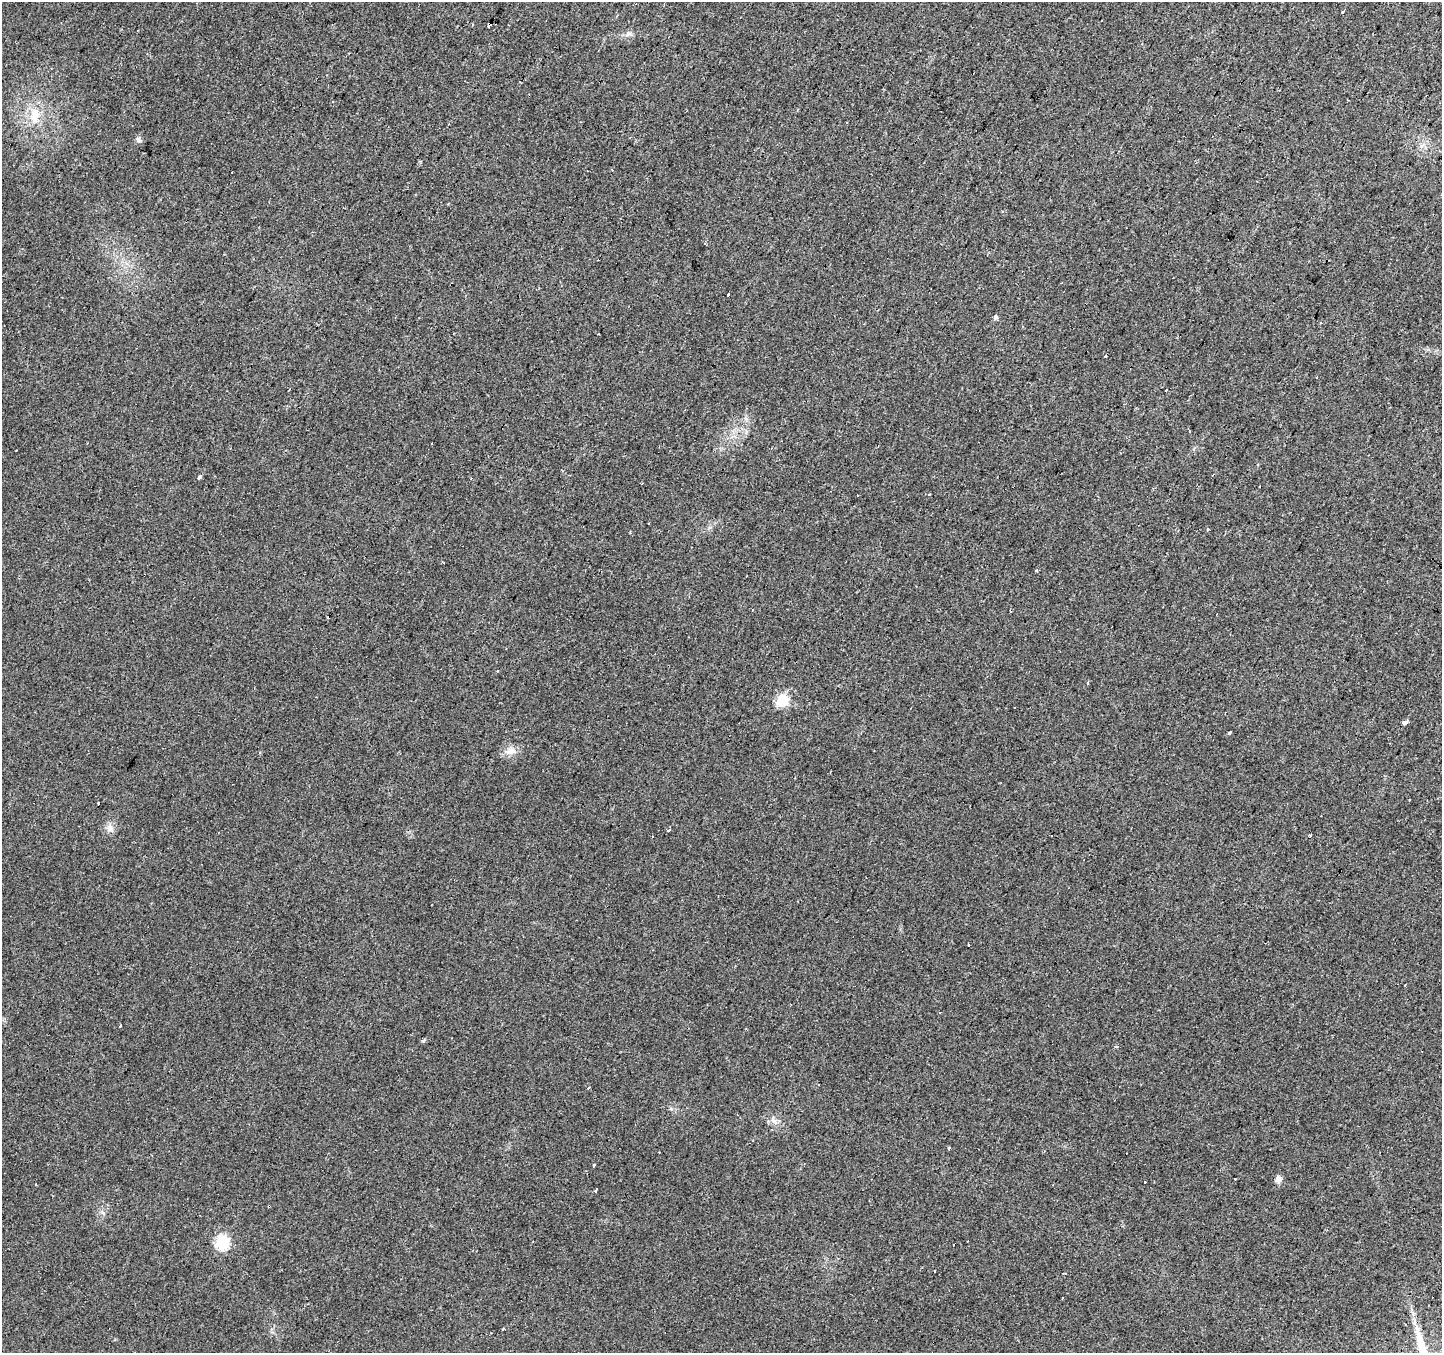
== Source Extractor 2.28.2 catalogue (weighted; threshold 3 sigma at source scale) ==
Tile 10 of 4 x 4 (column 2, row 3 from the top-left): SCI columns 1441-2880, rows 1550-2900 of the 5769 x 5864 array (HDU 1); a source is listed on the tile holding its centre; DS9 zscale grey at full resolution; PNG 1444 x 1355 px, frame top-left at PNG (2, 2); no overlay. Shown black and unused: <1% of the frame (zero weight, under 2 of 3 exposures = <1% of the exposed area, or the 3 px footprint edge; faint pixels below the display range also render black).
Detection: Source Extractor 2.28.2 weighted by HDU 2 'WHT'; one run over the whole footprint, this tile lists its part. Background 0.0299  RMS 0.0062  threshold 0.0278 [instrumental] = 3 sigma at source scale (4.5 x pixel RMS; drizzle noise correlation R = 1.50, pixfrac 1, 0.0396/0.0396 arcsec/px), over >= 5 px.
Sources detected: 64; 23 cosmic-ray / hot-pixel residue — not listed; the other 41 listed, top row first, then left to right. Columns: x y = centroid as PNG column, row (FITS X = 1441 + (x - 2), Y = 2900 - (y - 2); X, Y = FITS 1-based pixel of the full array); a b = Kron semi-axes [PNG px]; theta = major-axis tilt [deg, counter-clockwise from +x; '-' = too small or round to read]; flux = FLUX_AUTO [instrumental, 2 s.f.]
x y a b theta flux
1343 12 3 3 - 4.7
490 25 4 4 - 3.8
628 34 10 4 35 1.9
35 115 21 12 88 12
847 123 3 3 - 1.4
138 140 8 7 - 1.8
705 244 3 3 - 0.62
728 295 3 3 - 3.3
995 317 6 5 - 1.6
1321 323 3 3 - 0.77
1106 356 3 3 - 3.8
431 443 2 2 - 0.62
200 477 5 3 - 14
471 479 3 3 - 0.72
642 484 3 2 - 0.83
858 495 3 3 - 1.2
1208 530 3 3 - 2.1
630 532 3 3 - 0.52
1036 571 3 3 - 2.6
1010 611 3 2 - 0.66
497 671 3 2 - 0.88
782 701 6 6 - 51
1405 723 4 4 - 7.8
1230 733 4 3 - 6.1
510 751 14 10 13 5.5
98 803 3 3 - 2
110 828 12 10 -53 3.9
669 830 4 3 - 2.5
1310 836 3 3 - 4.7
940 1012 3 3 - 1.1
120 1026 4 2 - 0.87
423 1041 5 4 - 1.6
588 1088 3 3 - 1
774 1120 11 6 -55 2.7
949 1148 3 3 - 1.4
594 1165 3 3 - 3.6
1278 1179 10 7 80 2.7
1145 1182 3 2 - 2
596 1190 4 3 - 7.4
103 1213 7 4 -19 1.2
222 1242 7 6 - 77
Overlapping masked pixels (flux is a lower limit): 1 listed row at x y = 490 25
Unlisted compact peaks at least as high as the median listed source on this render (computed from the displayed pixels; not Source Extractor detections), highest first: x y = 671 1109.